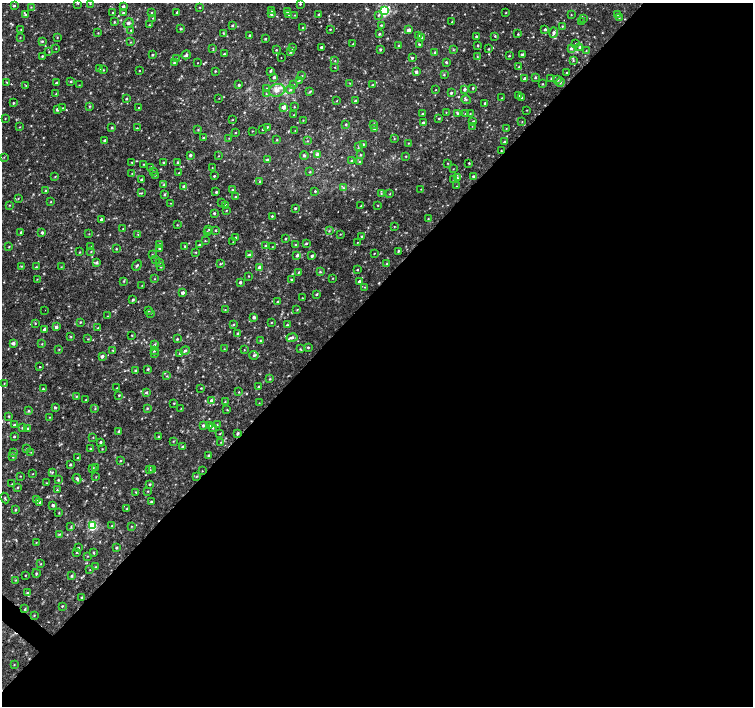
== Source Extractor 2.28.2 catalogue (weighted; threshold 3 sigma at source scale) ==
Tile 12 of 4 x 4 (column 4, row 3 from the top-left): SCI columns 4508-6009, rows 1575-2981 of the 6016 x 6028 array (HDU 1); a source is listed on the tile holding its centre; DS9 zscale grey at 2 x 2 block average (1 PNG px = mean of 2 x 2 image px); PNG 755 x 708 px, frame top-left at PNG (2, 3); each listed source drawn as its Kron ellipse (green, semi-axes under 4 px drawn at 4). Shown black and unused: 59% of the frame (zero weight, under 2 of 3 exposures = <1% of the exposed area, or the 3 px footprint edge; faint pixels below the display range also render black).
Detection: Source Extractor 2.28.2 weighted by HDU 2 'WHT'; one run over the whole footprint, this tile lists its part. Background 0.0049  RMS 0.0029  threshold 0.0131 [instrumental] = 3 sigma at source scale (4.5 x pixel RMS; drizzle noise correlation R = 1.50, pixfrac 1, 0.0396/0.0396 arcsec/px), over >= 5 px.
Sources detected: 459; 3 cosmic-ray / hot-pixel residue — neither listed nor drawn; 1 coinciding with a brighter row at this scale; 4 inside a brighter listed object's ellipse — not listed separately; the other 451 listed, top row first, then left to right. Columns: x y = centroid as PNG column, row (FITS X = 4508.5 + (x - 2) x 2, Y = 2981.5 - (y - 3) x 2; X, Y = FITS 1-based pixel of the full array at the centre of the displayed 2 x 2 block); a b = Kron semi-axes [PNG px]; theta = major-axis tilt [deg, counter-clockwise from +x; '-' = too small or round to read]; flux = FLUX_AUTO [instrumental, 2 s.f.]
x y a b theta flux
77 3 3 3 - 0.62
90 4 3 2 - 0.27
300 4 2 2 - 0.54
14 6 4 2 - 0.7
123 6 3 3 - 1.3
31 7 3 2 - 0.39
199 7 3 2 - 0.34
271 11 3 2 - 0.36
384 11 4 3 - 66
123 12 4 3 - 0.74
177 12 3 3 - 0.79
287 12 3 3 - 0.68
113 13 3 2 - 0.61
152 13 3 3 - 0.57
506 13 2 2 - 0.49
26 14 3 3 - 0.72
271 14 3 3 - 1
289 14 3 2 - 0.5
618 14 2 2 - 0.41
295 15 2 2 - 0.37
319 15 3 3 - 1
378 15 4 3 - 0.68
571 15 2 2 - 0.32
619 17 3 2 - 0.42
153 18 2 2 - 0.39
583 18 3 2 - 0.44
115 22 3 3 - 0.59
452 22 2 2 - 0.42
581 22 3 2 - 0.88
128 23 5 4 - 1.7
149 25 3 2 - 0.48
232 25 3 2 - 0.71
381 25 3 2 - 0.56
562 26 3 2 - 0.47
303 28 2 2 - 0.54
21 29 3 2 - 0.33
180 29 3 2 - 0.59
330 29 2 2 - 0.49
545 29 2 2 - 0.96
131 30 2 2 - 0.45
409 30 3 3 - 2.9
553 32 5 3 - 1.8
98 33 2 2 - 0.33
223 33 3 2 - 0.5
379 34 3 2 - 0.71
518 34 2 2 - 0.54
250 35 2 2 - 0.8
419 35 3 2 - 0.59
476 36 2 2 - 0.82
495 36 3 2 - 0.76
20 37 2 2 - 0.32
57 37 3 2 - 0.37
422 37 3 2 - 0.58
265 39 2 2 - 0.77
42 41 3 3 - 0.8
131 42 2 2 - 0.4
576 43 3 2 - 0.41
353 44 2 2 - 0.63
419 44 3 2 - 0.74
399 46 2 2 - 0.95
478 46 2 2 - 0.7
321 47 3 3 - 1.3
580 47 3 3 - 1
56 48 2 2 - 0.23
213 48 3 2 - 0.43
292 48 3 3 - 0.7
571 48 4 3 - 1.3
380 49 3 3 - 0.79
489 49 2 2 - 0.56
276 50 2 2 - 0.48
453 50 3 2 - 0.47
586 51 3 2 - 0.33
49 52 2 2 - 0.36
290 52 3 3 - 0.68
435 53 3 2 - 0.55
224 54 2 2 - 0.67
152 55 3 2 - 0.74
186 55 5 3 - 1.2
522 55 3 3 - 0.99
42 56 2 2 - 0.54
509 56 2 2 - 0.56
281 57 2 2 - 1.1
477 57 2 2 - 0.36
412 58 3 2 - 0.83
177 59 3 2 - 0.43
335 61 3 2 - 0.4
573 61 4 3 - 0.8
174 62 3 2 - 0.68
446 62 3 2 - 0.79
197 63 2 2 - 0.29
335 67 2 2 - 0.3
519 67 3 3 - 0.59
100 68 3 2 - 0.44
103 70 2 2 - 0.36
139 71 2 2 - 0.33
215 71 2 2 - 0.49
270 71 3 3 - 0.74
416 72 3 3 - 1.3
567 73 2 2 - 0.31
444 75 3 2 - 0.55
302 76 4 2 - 0.6
274 77 3 3 - 1.2
535 77 3 2 - 0.89
525 79 3 3 - 2.9
551 79 2 2 - 0.49
557 79 3 3 - 1.7
299 80 3 2 - 0.5
71 81 3 2 - 0.62
7 82 3 2 - 0.38
560 82 4 3 - 0.85
56 83 2 2 - 0.92
350 83 2 2 - 0.3
294 84 2 2 - 0.28
542 84 2 2 - 0.46
79 85 2 2 - 0.3
239 85 2 2 - 0.88
373 85 3 2 - 0.47
26 86 3 2 - 0.41
473 88 2 2 - 0.63
267 89 3 2 - 0.38
290 89 5 3 - 1.1
465 89 2 2 - 1.4
277 90 8 6 13 3.8
435 90 2 2 - 0.26
310 92 3 3 - 0.68
451 93 2 2 - 1.1
56 94 3 2 - 0.45
266 94 3 2 - 0.44
519 95 3 3 - 0.53
219 98 2 2 - 0.23
502 98 3 2 - 0.43
522 98 3 2 - 0.44
126 99 2 2 - 0.65
466 100 5 3 - 0.8
337 101 3 2 - 0.33
355 101 3 2 - 1.1
13 103 2 2 - 0.58
485 103 2 2 - 1.1
90 106 3 3 - 0.6
139 107 2 2 - 0.54
283 107 3 3 - 3.5
294 107 2 2 - 0.35
63 108 3 2 - 0.33
57 109 3 3 - 1.5
527 110 3 2 - 0.31
446 112 2 2 - 0.28
457 113 3 3 - 0.96
423 114 2 2 - 0.72
465 114 2 2 - 0.3
470 114 2 2 - 0.26
294 115 2 2 - 0.44
5 118 2 2 - 0.26
439 118 2 2 - 0.63
232 120 2 2 - 0.32
303 120 2 2 - 0.33
473 121 3 2 - 0.67
522 122 2 2 - 0.33
423 123 3 2 - 0.9
346 124 3 2 - 0.79
373 124 3 3 - 0.75
472 126 2 2 - 0.23
20 127 2 2 - 0.32
112 127 3 3 - 0.63
267 127 2 2 - 0.51
137 128 2 2 - 0.33
375 128 3 3 - 1.9
506 128 3 2 - 0.28
263 129 2 2 - 0.36
198 130 3 3 - 0.51
252 131 2 2 - 0.29
295 131 2 2 - 0.25
236 133 2 2 - 0.38
203 138 2 2 - 0.77
229 138 2 2 - 0.25
394 139 2 2 - 0.4
105 140 2 2 - 1.2
277 140 3 2 - 0.48
307 141 3 2 - 0.33
504 142 4 2 - 0.96
408 143 2 2 - 0.37
363 144 3 2 - 0.64
359 146 3 2 - 0.44
501 151 2 2 - 0.38
317 154 4 3 - 1.5
190 155 2 2 - 1.4
304 155 4 3 - 0.98
361 155 3 2 - 0.52
219 156 2 2 - 0.27
406 156 2 2 - 0.43
4 157 3 2 - 0.37
267 160 3 3 - 1.1
352 161 3 2 - 0.85
132 162 2 2 - 0.42
163 162 2 2 - 0.51
177 162 3 2 - 0.64
359 162 3 2 - 0.43
448 163 2 2 - 0.37
469 163 2 2 - 0.48
144 164 2 2 - 0.37
151 167 3 3 - 0.75
212 168 2 2 - 0.21
453 169 2 2 - 0.26
153 171 2 2 - 0.38
310 172 2 2 - 0.53
132 173 2 2 - 0.25
179 173 2 2 - 0.28
155 175 2 2 - 0.33
214 176 2 2 - 0.61
473 176 3 2 - 0.93
55 177 3 2 - 0.39
457 178 3 3 - 1
141 179 2 2 - 0.81
453 179 3 2 - 0.42
260 181 3 3 - 0.7
164 185 3 3 - 0.86
184 186 3 2 - 1.1
456 186 2 2 - 0.25
343 188 3 3 - 0.72
232 189 3 2 - 0.48
421 189 2 2 - 0.23
45 191 2 2 - 0.52
315 191 2 2 - 0.57
216 192 2 2 - 0.82
141 193 3 2 - 0.42
381 193 3 3 - 0.48
165 194 3 2 - 0.73
390 194 2 2 - 0.41
235 197 2 2 - 0.45
18 198 3 2 - 0.36
50 202 2 2 - 0.36
222 202 2 2 - 0.54
171 203 2 2 - 0.23
10 205 2 2 - 0.36
225 205 3 3 - 1.4
361 205 3 2 - 0.33
378 205 2 2 - 0.38
295 208 2 2 - 0.8
226 210 2 2 - 0.37
214 213 3 3 - 0.74
272 216 2 2 - 0.62
101 219 3 2 - 1
428 219 3 2 - 0.41
177 225 2 2 - 0.38
394 227 3 2 - 0.39
123 228 2 2 - 0.36
209 229 3 2 - 0.35
216 230 3 3 - 0.52
207 231 3 2 - 0.3
329 231 3 3 - 0.55
21 232 3 2 - 0.8
42 232 3 3 - 1.1
89 234 2 2 - 0.27
138 234 2 2 - 0.3
340 234 2 2 - 0.34
362 236 2 2 - 0.56
235 237 2 2 - 0.53
286 239 3 2 - 0.52
205 241 2 2 - 0.41
233 242 2 2 - 0.27
357 242 2 2 - 0.27
306 243 4 2 - 0.79
160 244 4 3 - 0.9
199 245 3 3 - 0.71
266 245 3 2 - 0.53
296 245 3 3 - 0.9
90 246 2 2 - 0.26
9 247 3 2 - 0.39
185 247 4 2 - 0.73
272 247 2 2 - 0.27
160 248 3 3 - 0.73
116 249 2 2 - 0.44
398 251 3 2 - 0.56
80 252 3 2 - 0.37
91 252 3 3 - 0.49
196 252 3 2 - 0.44
374 253 2 2 - 0.34
152 255 3 2 - 0.31
249 255 4 3 - 1.2
297 256 4 2 - 1.1
312 256 2 2 - 1.2
155 259 3 2 - 0.45
96 262 4 3 - 1.2
159 262 4 3 - 0.58
220 264 3 2 - 0.48
387 264 3 2 - 0.78
137 265 6 2 50 0.79
22 266 3 2 - 0.44
36 267 3 3 - 0.59
61 267 2 2 - 0.38
161 267 2 2 - 0.39
259 267 3 3 - 3
357 270 2 2 - 0.53
299 272 3 2 - 0.6
320 272 3 3 - 0.69
249 276 2 2 - 0.34
333 278 2 2 - 0.34
37 279 2 2 - 0.31
155 279 2 2 - 0.33
292 280 2 2 - 0.73
124 281 3 3 - 0.58
359 281 3 2 - 1.1
240 282 2 2 - 1.4
142 285 2 2 - 0.25
365 287 2 2 - 0.34
183 293 2 2 - 2.1
316 294 3 2 - 0.7
302 298 2 2 - 0.35
133 300 3 3 - 0.77
277 302 2 2 - 0.57
45 310 2 2 - 0.41
148 310 3 3 - 0.84
225 310 3 2 - 0.43
297 310 3 2 - 0.38
151 313 2 2 - 0.36
107 316 2 2 - 0.28
254 317 2 2 - 2.1
80 322 3 3 - 0.5
271 322 3 2 - 0.4
35 323 2 2 - 1.2
233 325 3 3 - 0.66
287 325 3 3 - 0.68
56 327 3 3 - 1.5
98 328 3 2 - 0.62
44 329 2 2 - 1.4
237 333 3 3 - 0.85
132 335 2 2 - 0.42
71 337 3 2 - 0.48
292 337 6 3 10 1.5
88 339 3 2 - 0.43
177 339 2 2 - 0.59
260 341 3 3 - 0.58
13 343 3 3 - 1.8
42 344 2 2 - 0.4
155 345 3 3 - 0.73
308 348 3 2 - 0.65
59 349 3 2 - 0.38
224 349 2 2 - 0.27
300 349 3 2 - 0.51
113 350 3 2 - 0.45
244 350 2 2 - 0.29
154 351 3 2 - 0.48
185 351 5 3 - 1
179 353 3 2 - 0.47
154 354 2 2 - 0.36
254 355 4 3 - 0.92
102 356 3 3 - 1.8
40 367 2 2 - 0.85
148 369 3 2 - 0.68
135 370 3 2 - 0.55
167 376 3 2 - 0.42
270 379 3 3 - 0.54
4 383 2 2 - 0.36
259 387 3 2 - 1.3
117 388 3 2 - 0.33
201 388 2 2 - 0.4
43 389 3 3 - 0.59
146 392 3 3 - 0.81
239 392 3 2 - 0.38
119 395 2 2 - 0.52
76 396 3 3 - 0.72
86 400 2 2 - 0.39
212 401 3 3 - 1.7
225 402 3 3 - 0.53
174 403 3 2 - 0.53
259 403 2 2 - 0.3
55 408 2 2 - 0.77
147 408 3 2 - 0.57
181 408 3 2 - 0.29
95 409 3 2 - 0.47
227 410 3 2 - 0.42
28 411 3 3 - 0.71
9 416 3 3 - 0.51
50 417 3 2 - 0.31
217 424 3 2 - 0.31
14 425 3 2 - 0.97
203 425 3 3 - 0.9
210 426 3 2 - 0.49
23 428 2 2 - 0.79
28 428 3 2 - 0.42
213 428 3 3 - 0.48
119 431 3 3 - 1.4
238 433 4 2 - 0.99
220 434 3 2 - 0.42
14 436 2 2 - 0.7
93 437 2 2 - 0.34
159 437 3 2 - 0.42
173 441 3 2 - 0.44
100 442 3 2 - 0.95
221 442 3 2 - 0.31
183 447 3 2 - 0.61
26 449 3 2 - 0.35
90 449 3 3 - 0.57
102 449 2 2 - 0.37
31 452 3 2 - 0.31
14 453 3 3 - 0.54
209 455 2 2 - 0.89
13 457 3 3 - 0.67
78 458 3 2 - 0.44
121 460 3 2 - 0.43
70 465 3 2 - 0.7
92 468 3 3 - 0.88
96 468 3 3 - 1
153 469 3 3 - 0.75
149 470 3 3 - 0.57
202 471 2 2 - 0.32
52 472 3 2 - 0.57
33 474 2 2 - 0.26
20 476 3 2 - 0.28
197 476 3 2 - 0.42
96 477 2 2 - 0.32
77 479 5 3 - 1.2
58 480 3 2 - 0.58
47 483 2 2 - 0.34
12 484 2 2 - 0.29
150 484 3 2 - 0.68
17 487 3 3 - 0.47
57 490 3 2 - 0.5
148 491 3 2 - 0.46
136 492 2 2 - 0.42
5 498 5 2 - 0.49
37 500 3 3 - 1.9
40 502 3 3 - 0.96
151 502 2 2 - 0.95
53 505 3 2 - 1.6
127 508 3 2 - 0.5
16 510 3 2 - 0.58
59 513 3 2 - 0.43
92 526 3 3 - 42
111 526 2 2 - 0.28
131 526 2 2 - 0.34
71 527 3 2 - 0.59
60 534 3 2 - 0.55
36 543 2 2 - 0.36
78 548 3 2 - 0.74
117 548 3 2 - 0.85
76 552 3 2 - 0.45
93 552 3 3 - 0.55
88 556 2 2 - 0.34
41 564 3 2 - 0.38
96 567 3 2 - 0.54
90 570 3 2 - 0.25
36 573 4 2 - 0.64
25 575 2 2 - 0.37
72 576 3 3 - 1.1
16 580 3 2 - 0.4
28 593 3 3 - 0.74
82 598 3 2 - 0.76
62 606 3 2 - 0.49
25 609 3 2 - 0.54
34 615 3 2 - 0.42
14 665 2 2 - 0.34
Isophote crosses this tile's border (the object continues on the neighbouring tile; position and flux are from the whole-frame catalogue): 1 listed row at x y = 77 3
Diffuse or blended objects may show on this block-average render without a row.